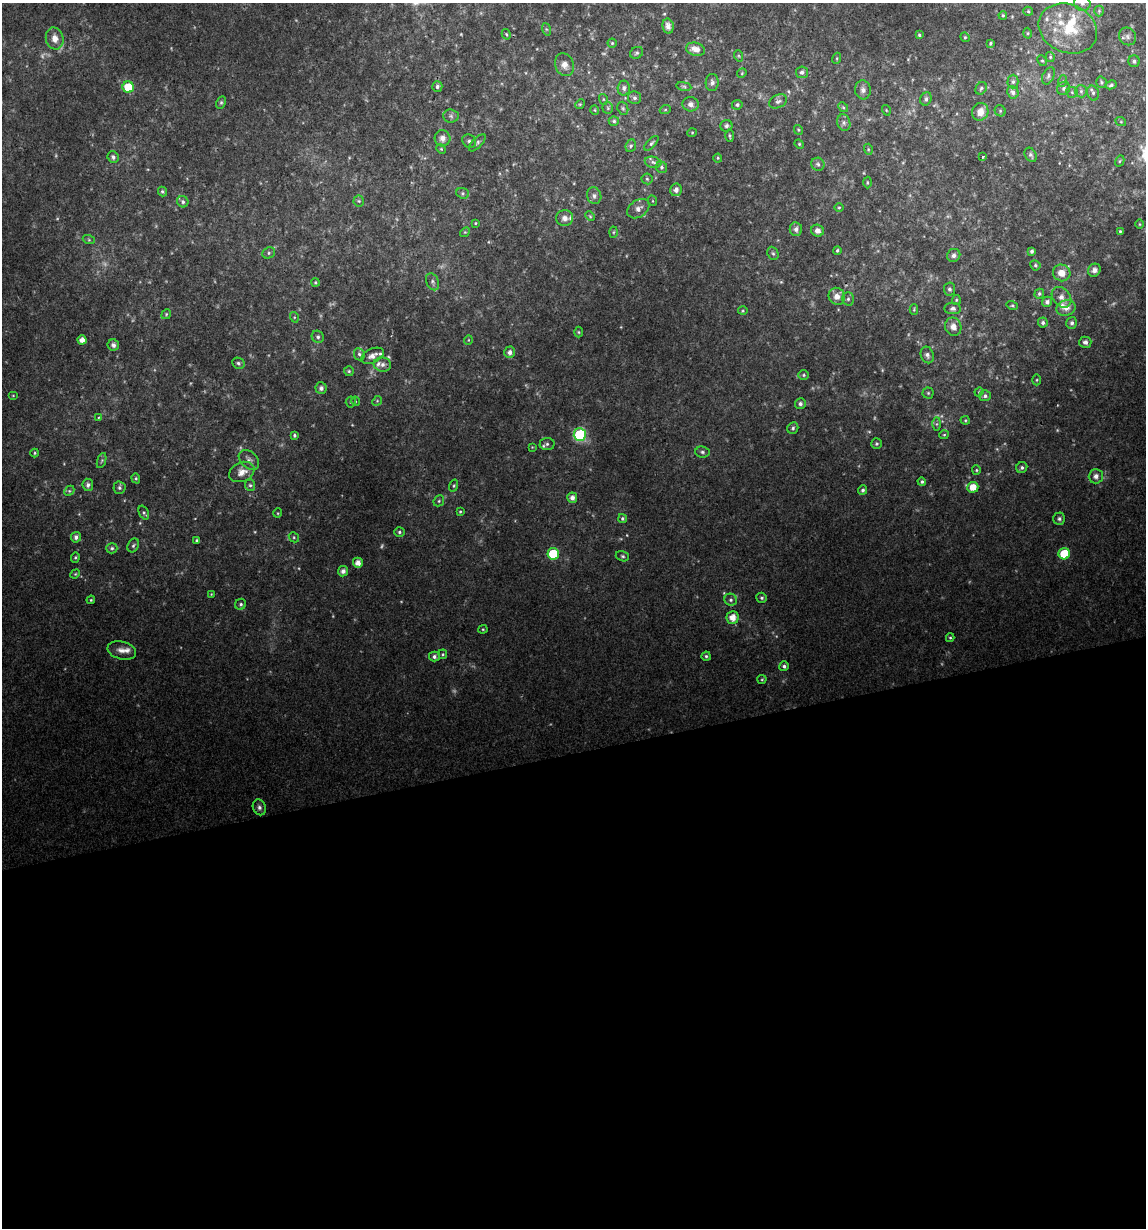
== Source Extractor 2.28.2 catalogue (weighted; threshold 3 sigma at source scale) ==
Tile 15 of 4 x 4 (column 3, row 4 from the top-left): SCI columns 2317-3460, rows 1-1226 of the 4679 x 4903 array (HDU 1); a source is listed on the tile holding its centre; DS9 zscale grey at full resolution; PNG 1148 x 1230 px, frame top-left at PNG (2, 3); each listed source drawn as its Kron ellipse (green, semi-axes under 4 px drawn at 4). Shown black and unused: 39% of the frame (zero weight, under 2 of 3 exposures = <1% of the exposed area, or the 3 px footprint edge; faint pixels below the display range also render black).
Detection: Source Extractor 2.28.2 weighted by HDU 2 'WHT'; one run over the whole footprint, this tile lists its part. Background 0.0342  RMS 0.0064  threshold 0.0287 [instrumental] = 3 sigma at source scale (4.5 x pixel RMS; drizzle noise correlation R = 1.50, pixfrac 1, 0.0396/0.0396 arcsec/px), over >= 5 px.
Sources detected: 237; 12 too faint to see at this stretch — neither listed nor drawn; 9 inside a brighter listed object's ellipse — not listed separately; the other 216 listed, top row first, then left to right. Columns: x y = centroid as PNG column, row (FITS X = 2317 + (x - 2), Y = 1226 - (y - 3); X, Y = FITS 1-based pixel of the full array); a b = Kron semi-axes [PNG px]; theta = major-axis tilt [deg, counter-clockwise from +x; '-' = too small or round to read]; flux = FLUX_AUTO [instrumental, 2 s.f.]
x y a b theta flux
1082 3 8 7 - 2.9
1028 11 5 4 - 0.89
1099 11 5 5 - 0.91
1003 15 4 3 - 0.81
668 26 7 5 -80 3.8
1068 28 30 24 -23 28
546 29 6 4 -71 1
1027 33 5 3 - 0.65
506 34 5 3 - 0.7
919 35 4 4 - 0.88
1128 36 9 8 - 2.5
965 37 5 4 - 0.77
55 39 11 9 -75 5.8
612 43 4 4 - 0.81
990 43 4 3 - 0.86
695 49 10 6 -13 5.2
637 53 7 5 32 1.3
739 56 6 3 -71 0.72
1050 57 5 5 - 0.81
837 58 5 3 - 0.76
1042 61 5 4 - 0.89
1134 61 6 6 - 1.6
564 65 11 9 -68 4.4
802 72 6 6 - 1.8
742 73 5 4 - 0.63
1048 76 9 5 64 1.7
1063 81 6 4 71 0.85
1013 82 7 5 90 1.5
1101 82 6 5 - 1.1
712 83 8 6 87 1.9
1111 85 5 4 - 1.4
437 86 5 5 - 1.7
684 86 7 4 -9 1
128 87 5 5 - 17
624 88 7 6 - 2
981 88 6 5 - 1.2
1064 88 7 6 - 1.5
863 90 9 8 - 3
1081 91 6 6 - 1.6
1013 92 6 5 - 2.5
1072 92 6 5 - 1.1
1093 93 7 5 -74 1.8
635 98 6 6 - 1.7
603 99 5 3 - 0.63
926 99 7 5 65 1.7
778 101 9 6 26 2.2
221 102 6 4 63 0.99
580 104 5 4 - 0.72
691 104 8 7 - 2.7
737 105 5 4 - 1.2
843 107 5 4 - 0.83
608 108 5 5 - 0.88
623 108 7 5 -69 1.2
595 110 5 3 - 0.55
665 110 5 3 - 0.62
886 110 5 3 - 0.54
1000 111 6 5 - 0.9
980 112 9 8 - 6.4
451 116 8 6 -5 1.7
614 121 5 4 - 1.1
1121 122 5 3 - 0.61
844 123 8 6 -76 2
726 126 6 6 - 1.4
798 130 5 4 - 0.67
692 133 4 4 - 0.65
730 136 6 3 -88 0.92
442 138 8 8 - 4.1
469 141 7 6 - 1.6
477 143 11 5 46 1.5
651 143 9 4 46 1.4
799 144 5 4 - 0.81
631 146 6 5 - 1.2
441 149 5 4 - 0.7
868 149 5 3 - 0.72
1031 155 8 5 -60 1.6
113 157 6 5 - 1.7
983 157 3 3 - 1.3
718 158 4 4 - 0.75
1120 161 6 4 61 0.75
653 162 8 5 -12 1.6
818 164 7 6 - 1.4
661 167 6 5 - 1.4
647 179 5 5 - 0.98
867 182 6 3 -89 0.6
676 190 6 6 - 2.9
162 192 5 4 - 0.98
463 193 6 5 - 1.1
594 196 8 7 - 2.1
359 201 5 5 - 1.1
653 201 5 3 - 0.6
183 202 6 5 - 1.4
839 207 5 3 - 0.67
638 209 12 8 34 3.5
590 216 5 3 - 0.67
565 218 8 8 - 3.3
475 223 4 4 - 0.67
1139 224 5 3 - 0.53
796 229 7 6 - 2.5
817 231 6 6 - 3.5
1120 231 4 3 - 0.73
465 232 5 4 - 0.75
613 232 5 3 - 0.73
89 240 6 4 -19 0.8
837 250 4 4 - 0.98
1032 251 4 3 - 1.4
269 253 6 5 - 1.3
773 253 7 5 -66 1.2
954 255 7 6 - 2.2
1035 265 5 5 - 1.1
1094 270 7 6 - 2.7
1062 273 9 8 - 6.7
315 282 4 4 - 0.84
433 282 9 6 -67 1.8
949 289 6 5 - 1.4
1039 294 5 4 - 1.2
837 296 9 8 - 4.8
1062 297 11 8 -49 4
848 299 6 5 - 1.4
956 300 5 4 - 0.74
1047 302 5 5 - 2.4
1012 305 6 4 -16 0.82
1066 308 9 7 21 4
953 309 8 5 -4 2
914 310 5 4 - 0.72
743 311 5 3 - 0.67
166 314 5 4 - 0.8
294 317 5 3 - 0.68
1043 323 5 5 - 1.6
1072 323 6 5 - 1.6
953 327 9 8 - 4.8
579 332 5 3 - 0.68
318 337 6 5 - 1.6
82 340 4 4 - 4.8
468 340 5 3 - 0.46
1085 342 6 5 - 2
113 345 6 5 - 2.5
510 352 6 5 - 2.6
359 354 6 5 - 1.3
927 355 8 6 -69 2.4
372 356 12 7 26 4.3
238 363 6 5 - 1.4
382 364 9 7 -10 2.9
349 371 5 5 - 0.94
804 375 5 4 - 0.92
1037 380 5 3 - 0.71
321 388 6 5 - 1.9
979 392 4 4 - 0.57
928 393 5 5 - 1
13 395 5 3 - 0.52
985 396 5 5 - 1.6
355 401 5 3 - 0.58
377 401 5 4 - 0.86
351 402 5 5 - 0.86
800 404 5 5 - 2
98 418 4 3 - 0.68
965 420 4 4 - 0.71
937 424 6 4 89 1.1
793 428 6 5 - 1.3
294 435 4 3 - 1.1
580 435 6 6 - 68
944 435 5 4 - 0.79
547 444 7 6 - 1.7
877 444 5 5 - 1.1
532 447 4 4 - 0.48
702 452 7 5 -5 1.5
35 453 4 4 - 0.75
102 460 8 3 71 1.1
249 460 12 8 -42 3.1
1022 468 6 5 - 1.5
976 470 5 4 - 0.84
242 472 13 9 23 5.9
1096 476 7 7 - 3.5
136 478 5 4 - 0.95
922 482 4 4 - 1.2
88 485 6 5 - 2.2
250 485 6 5 - 1.1
454 486 6 4 71 0.88
973 487 5 5 - 8.2
119 488 6 6 - 1.4
863 490 5 4 - 1.4
69 491 6 4 44 1
572 498 5 5 - 3.3
439 501 6 5 - 1.1
460 512 4 4 - 0.72
144 513 7 4 -68 1.2
278 513 5 3 - 0.56
622 518 4 4 - 1.1
1059 519 6 6 - 1.4
399 532 5 4 - 1.2
76 537 5 5 - 2.3
294 537 5 4 - 0.97
197 540 4 3 - 0.96
133 545 7 5 62 1.3
112 548 5 5 - 1.2
553 554 6 6 - 25
1064 554 6 5 - 20
622 556 7 5 -17 1.2
75 557 5 4 - 0.89
358 563 5 5 - 4.2
343 571 5 5 - 2.8
75 574 5 4 - 0.72
211 594 4 4 - 0.55
762 598 5 5 - 1.2
91 600 4 4 - 0.67
731 600 6 6 - 1.6
241 604 6 5 - 1.4
733 617 6 6 - 6.3
483 629 4 4 - 0.69
950 638 4 4 - 0.79
122 650 15 8 -14 4.7
443 654 5 4 - 0.79
706 656 4 4 - 1.1
434 657 5 5 - 1.9
784 666 5 5 - 1.6
762 679 4 4 - 0.72
259 807 8 6 -65 2
Overlapping masked pixels (flux is a lower limit): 1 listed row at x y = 382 364
Isophote crosses this tile's border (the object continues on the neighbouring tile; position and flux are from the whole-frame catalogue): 1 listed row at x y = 1082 3